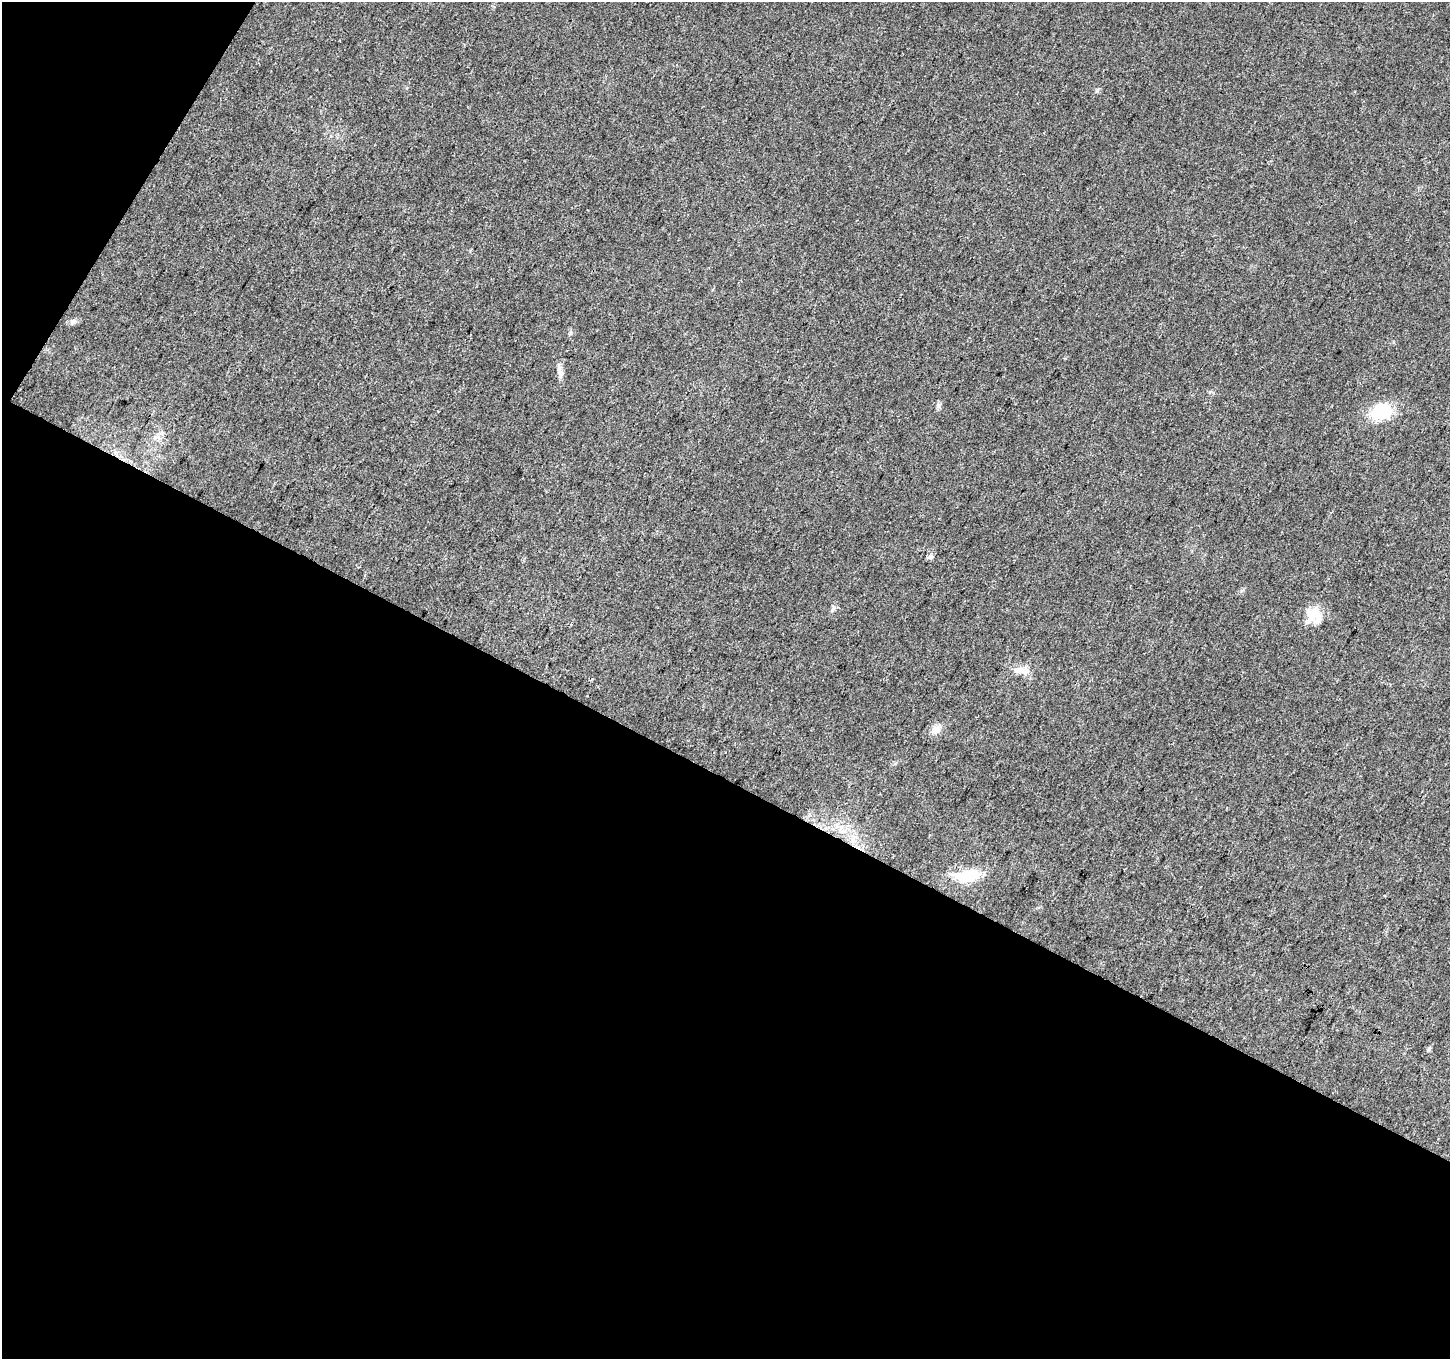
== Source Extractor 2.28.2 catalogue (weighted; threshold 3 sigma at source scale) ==
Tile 3 of 2 x 2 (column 1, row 2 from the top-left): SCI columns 2-1449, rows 121-1477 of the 2898 x 2936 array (HDU 1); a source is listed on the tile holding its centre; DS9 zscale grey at full resolution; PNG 1452 x 1361 px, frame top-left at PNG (2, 2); no overlay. Shown black and unused: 45% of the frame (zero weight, under 3 of 4 exposures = <1% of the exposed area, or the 3 px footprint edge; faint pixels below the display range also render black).
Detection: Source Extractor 2.28.2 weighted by HDU 2 'WHT'; one run over the whole footprint, this tile lists its part. Background 0.019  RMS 0.0043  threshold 0.0191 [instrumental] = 3 sigma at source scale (4.5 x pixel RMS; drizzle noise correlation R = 1.50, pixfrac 1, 0.0396/0.0396 arcsec/px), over >= 5 px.
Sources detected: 11; all 11 listed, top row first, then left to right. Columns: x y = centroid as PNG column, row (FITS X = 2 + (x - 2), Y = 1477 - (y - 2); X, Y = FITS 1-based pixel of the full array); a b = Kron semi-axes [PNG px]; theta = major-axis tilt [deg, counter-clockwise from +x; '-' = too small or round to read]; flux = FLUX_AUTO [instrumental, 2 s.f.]
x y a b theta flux
73 321 9 8 - 1.5
560 373 17 7 -82 2.7
938 405 7 7 - 1.1
1381 412 21 15 20 20
930 557 9 5 19 1.2
833 609 10 5 65 1.1
1313 614 18 17 - 10
1022 670 23 9 -9 5.1
936 730 13 10 44 3.1
967 876 27 13 8 16
1429 1048 7 4 61 0.82